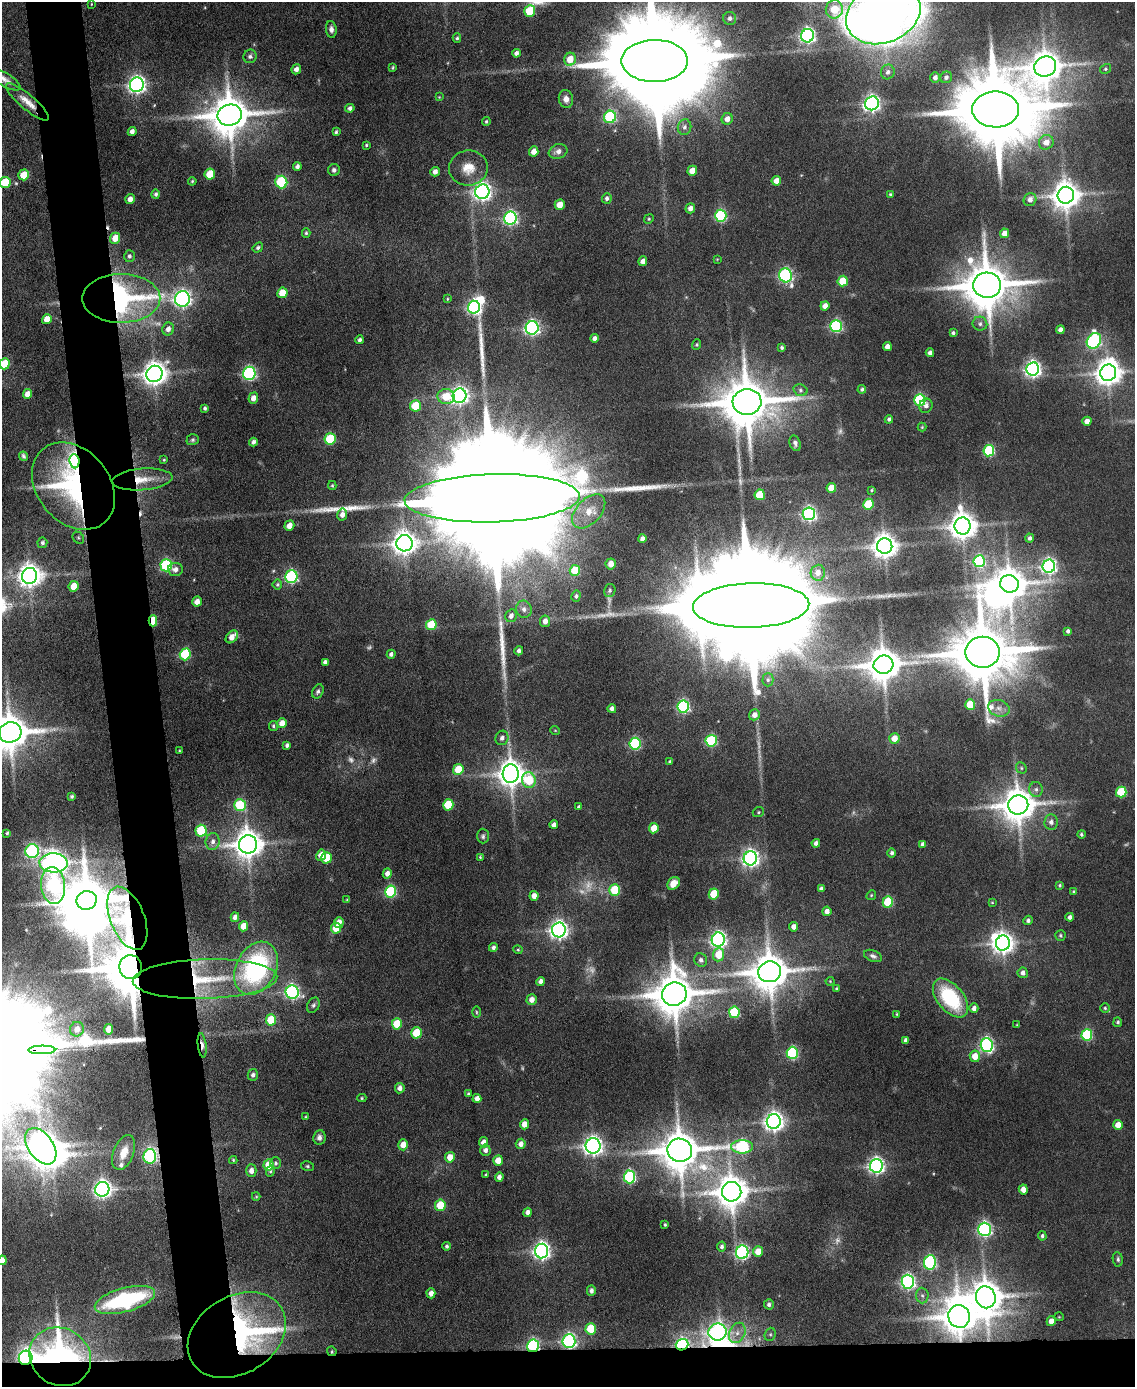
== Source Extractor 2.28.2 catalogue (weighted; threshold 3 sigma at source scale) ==
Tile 11 of 4 x 3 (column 3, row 3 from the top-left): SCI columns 2268-3400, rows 233-1617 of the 4534 x 4512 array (HDU 1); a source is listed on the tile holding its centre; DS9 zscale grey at full resolution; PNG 1137 x 1389 px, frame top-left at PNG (2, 2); each listed source drawn as its Kron ellipse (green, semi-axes under 4 px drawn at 4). Shown black and unused: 7% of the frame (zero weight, under 4 of 8 exposures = <1% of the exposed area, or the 3 px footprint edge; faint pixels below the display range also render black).
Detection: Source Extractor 2.28.2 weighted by HDU 2 'WHT'; one run over the whole footprint, this tile lists its part. Background 0.0942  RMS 0.0056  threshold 0.0228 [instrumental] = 3 sigma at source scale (4.09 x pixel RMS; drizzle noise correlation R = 1.36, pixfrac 0.8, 0.05/0.05 arcsec/px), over >= 5 px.
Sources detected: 382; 15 too faint to see at this stretch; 11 inside a brighter object's white glare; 2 cosmic-ray / hot-pixel residue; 4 long thin detections or spike segments (spike, bleed or trail) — neither listed nor drawn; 1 inside a brighter listed object's ellipse — not listed separately; the other 349 listed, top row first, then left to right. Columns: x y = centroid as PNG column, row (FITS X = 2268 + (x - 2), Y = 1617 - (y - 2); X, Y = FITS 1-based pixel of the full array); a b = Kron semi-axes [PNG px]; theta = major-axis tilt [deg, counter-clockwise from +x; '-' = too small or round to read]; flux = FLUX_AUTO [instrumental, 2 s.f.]
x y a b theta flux
91 4 3 2 - 0.38
834 9 9 8 - 14
530 11 6 5 - 23
883 14 38 29 22 1100
730 18 6 6 - 2
331 29 8 5 -85 2.4
807 36 6 6 - 170
457 38 5 4 - 0.95
516 53 4 4 - 2.2
250 56 7 6 - 1.5
570 59 6 6 - 9.3
655 61 33 21 1 20000
1045 66 11 10 - 1100
393 67 4 3 - 0.63
296 69 5 4 - 2.6
1105 69 5 4 - 0.85
888 72 7 6 - 2.2
935 77 5 5 - 2.2
946 77 6 5 - 1.7
4 79 18 6 -31 3.8
137 85 7 6 - 250
439 97 4 3 - 0.42
566 99 9 7 -76 3.2
27 102 27 7 -40 7.2
872 103 7 6 - 210
350 108 5 4 - 1.7
995 109 23 18 0 8800
230 115 12 10 14 2000
610 117 6 6 - 68
727 119 6 5 - 3.6
486 121 4 4 - 0.81
684 127 8 7 - 1.9
132 131 4 4 - 2.5
336 132 4 3 - 0.9
1046 142 7 7 - 5.3
366 145 3 3 - 0.63
534 151 5 4 - 4.7
558 151 9 7 19 2.9
297 166 4 4 - 1.9
468 168 19 17 10 11
334 170 6 6 - 1.5
692 171 5 4 - 6.8
435 172 5 4 - 2.9
210 174 5 5 - 15
24 175 5 5 - 14
192 181 4 3 - 0.57
776 181 5 4 - 4.7
5 182 5 5 - 26
281 182 6 6 - 54
482 192 7 7 - 280
156 194 5 4 - 1.3
890 194 4 3 - 0.67
1066 195 8 8 - 790
607 198 5 4 - 1.6
130 199 5 4 - 3.2
1030 200 7 6 - 3.2
560 205 5 5 - 7.1
690 208 5 4 - 2.9
721 216 6 5 - 67
510 218 6 6 - 130
649 219 5 4 - 0.7
306 233 4 4 - 0.76
1005 233 5 4 - 5.8
115 238 5 5 - 7.8
258 248 5 4 - 1.3
129 256 6 5 - 1.5
717 259 3 3 - 0.4
643 261 5 4 - 3.3
786 275 7 6 - 130
843 281 5 5 - 16
987 285 14 12 -3 2800
282 293 5 5 - 13
121 298 39 24 0 150
182 299 8 7 - 220
447 299 4 3 - 0.52
825 306 4 4 - 4
474 307 6 6 - 140
47 319 5 4 - 7.2
980 324 7 7 - 1.7
836 326 6 6 - 78
532 328 6 6 - 170
168 329 6 5 - 2.8
1060 330 4 4 - 2.4
953 333 4 4 - 1.2
595 338 4 4 - 2.5
360 340 4 3 - 1.4
1094 341 8 6 54 110
697 345 5 4 - 0.8
887 347 4 4 - 3.6
782 348 4 4 - 1
930 353 4 4 - 2
5 364 5 5 - 19
1033 369 6 6 - 210
249 373 6 6 - 110
1108 373 8 8 - 700
155 374 8 8 - 580
862 389 4 4 - 1.1
800 390 7 5 -17 1.2
27 394 5 4 - 5.2
459 396 7 7 - 230
446 397 8 7 - 14
253 398 5 4 - 3.7
920 400 6 5 - 65
747 402 14 13 - 3100
415 406 6 5 - 20
926 406 7 6 - 2.1
205 408 4 3 - 1.1
889 419 4 4 - 1.2
1087 421 4 4 - 4.1
922 427 4 4 - 0.57
330 439 6 5 - 32
193 440 6 5 - 1
253 442 4 4 - 1.8
795 443 8 5 -70 1.6
989 451 5 5 - 52
23 456 5 3 - 0.94
164 460 4 3 - 0.6
74 461 7 5 -84 110
142 479 30 11 4 11
332 485 4 4 - 0.64
73 486 48 36 -50 100
831 488 5 5 - 9.8
872 490 3 3 - 0.63
760 495 5 5 - 18
492 498 87 24 2 70000
868 504 5 5 - 22
589 511 20 12 46 8.3
809 514 6 6 - 140
342 515 6 5 - 3
289 526 5 4 - 4.8
962 526 8 8 - 730
78 538 6 5 - 0.9
1030 538 4 4 - 1.6
642 539 4 4 - 2.3
42 543 5 5 - 1.4
404 543 8 8 - 530
885 546 7 7 - 600
979 561 6 5 - 64
611 564 5 5 - 3.1
166 565 6 5 - 76
1049 566 6 6 - 160
175 569 7 6 - 2.6
575 570 5 5 - 16
818 573 8 7 - 5.2
29 576 8 7 - 530
291 577 6 6 - 89
277 584 5 5 - 0.93
1009 584 9 8 - 1200
74 586 5 5 - 10
610 590 7 6 - 1
576 596 6 4 75 1.2
197 602 5 4 - 3.9
751 606 58 22 2 42000
524 609 8 8 - 2.7
511 616 6 5 - 2.7
153 621 6 4 -90 21
545 621 6 5 - 3.3
431 625 5 5 - 23
1068 631 4 3 - 1.4
232 637 7 5 48 5.1
519 651 4 4 - 1.7
983 652 17 15 0 4800
185 654 6 5 - 39
391 654 4 4 - 1.5
325 662 4 4 - 2
883 665 10 9 - 1400
768 680 6 5 - 1.1
318 691 7 5 62 1.6
970 704 5 5 - 17
683 707 6 6 - 91
999 708 11 8 -19 3.4
612 709 4 4 - 2.4
754 715 6 5 - 3.1
282 723 5 4 - 5.2
273 726 5 4 - 0.95
555 730 5 3 - 0.44
10 732 11 10 - 1600
502 738 7 6 - 2.3
894 738 5 5 - 6.3
711 741 6 5 - 57
635 744 6 5 - 63
287 745 4 4 - 1.5
179 750 3 2 - 0.41
670 762 4 3 - 0.85
1021 768 6 5 - 0.95
458 769 5 5 - 18
511 774 9 8 - 650
529 780 8 7 - 32
1036 789 7 6 - 2
1121 792 5 5 - 31
71 796 4 3 - 1
240 805 6 6 - 35
448 805 5 5 - 26
1018 805 10 9 - 1300
579 807 4 3 - 0.99
758 812 6 5 - 0.8
1051 822 8 6 83 2.6
554 825 4 4 - 2.5
654 828 5 4 - 7.9
201 831 6 5 - 37
7 833 3 3 - 0.76
1081 834 4 4 - 1
483 836 7 6 - 1.2
213 841 8 7 - 2.7
816 843 4 4 - 1.8
248 844 9 9 - 870
923 844 4 4 - 2.2
32 851 7 7 - 110
892 853 4 4 - 1.3
321 855 6 4 63 7.2
480 857 4 4 - 0.56
326 858 5 5 - 16
750 858 7 6 - 220
53 863 14 9 -2 490
387 874 5 4 - 2.8
674 883 7 5 44 6.6
1060 885 3 3 - 0.79
53 886 18 12 -84 120
821 889 4 4 - 1.6
615 890 5 5 - 30
390 892 6 5 - 52
1074 892 4 4 - 1.1
714 894 5 5 - 18
871 895 5 4 - 0.61
534 896 5 4 - 3.8
87 900 10 9 - 3100
347 900 4 4 - 0.59
888 902 5 5 - 31
992 902 4 3 - 0.5
827 911 5 4 - 3.2
235 917 5 4 - 2.6
1070 917 4 4 - 1.9
127 918 33 17 -68 100
1028 920 5 4 - 1.6
339 923 5 4 - 4.6
244 926 5 4 - 7.6
794 927 4 4 - 3.2
336 928 5 5 - 11
559 930 7 7 - 270
1060 936 5 5 - 0.98
718 940 7 6 - 200
1003 943 7 7 - 410
493 947 4 4 - 1.5
518 950 4 4 - 0.65
719 955 7 5 84 13
873 956 9 5 -22 1.7
701 960 7 6 - 2.1
131 967 12 11 - 3700
256 968 28 20 62 90
770 972 11 10 - 1700
1023 973 5 5 - 2.5
205 979 72 20 2 45
541 981 4 4 - 2.6
830 981 4 4 - 0.48
836 988 4 3 - 0.63
292 992 7 6 - 130
674 994 12 11 - 2100
950 998 22 13 -51 41
532 1000 5 5 - 3.7
313 1005 8 6 61 1.4
974 1008 5 4 - 2.1
1105 1008 5 5 - 0.8
476 1012 6 3 -89 0.67
734 1012 6 5 - 43
897 1014 4 3 - 0.52
271 1020 5 5 - 21
1118 1022 5 4 - 0.95
397 1024 5 5 - 20
1017 1025 3 2 - 0.45
77 1029 7 7 - 5.4
109 1029 5 4 - 8.4
416 1033 5 5 - 18
1087 1035 6 5 - 51
905 1040 4 3 - 1.6
202 1045 12 3 -83 4.5
987 1045 7 6 - 140
42 1050 13 3 1 2200
792 1053 6 5 - 63
975 1056 6 5 - 7.8
253 1075 6 5 - 1.6
400 1088 5 4 - 3
468 1094 3 3 - 0.81
362 1098 4 4 - 0.69
477 1099 4 4 - 3.4
306 1117 3 3 - 0.64
774 1121 7 7 - 340
524 1124 5 4 - 5.5
1118 1125 5 4 - 7.7
319 1137 7 6 - 2.1
483 1142 5 4 - 3.6
521 1144 5 5 - 3.3
403 1145 5 5 - 5.4
41 1146 20 12 -55 960
593 1146 7 7 - 300
742 1147 11 6 1 89
485 1150 5 5 - 2.3
680 1150 12 11 - 2000
124 1152 18 10 69 9.1
150 1156 7 6 - 100
450 1157 5 5 - 6.8
233 1160 4 4 - 0.66
498 1160 5 5 - 6.5
276 1163 6 5 - 1.2
268 1165 5 5 - 11
307 1166 6 5 - 0.89
876 1166 7 6 - 210
251 1171 6 5 - 3.1
270 1171 5 4 - 0.89
486 1175 3 3 - 0.73
499 1177 4 4 - 2.5
630 1177 6 5 - 81
102 1189 7 7 - 250
1023 1189 5 4 - 4.6
732 1192 10 9 - 1200
256 1196 4 4 - 0.58
440 1205 6 5 - 20
528 1212 4 4 - 2.4
665 1225 3 3 - 0.7
985 1229 6 6 - 130
1042 1236 4 4 - 1.1
447 1246 4 4 - 1.1
722 1247 5 4 - 1.3
542 1251 7 6 - 240
742 1252 7 6 - 110
758 1252 5 5 - 9.2
1118 1259 7 5 -81 1.2
2 1260 5 4 - 4.2
930 1262 7 6 - 93
908 1282 7 6 - 150
591 1291 5 4 - 2
431 1293 5 4 - 3.4
922 1296 8 6 -85 1.8
986 1297 11 10 - 1300
125 1300 31 12 15 71
769 1304 5 5 - 1.7
959 1316 11 10 - 1400
1059 1317 5 3 - 0.4
1051 1321 5 4 - 5.1
591 1329 6 5 - 20
718 1332 9 8 - 200
737 1333 11 7 63 3.8
770 1334 7 5 69 1
237 1335 52 39 31 150
569 1341 7 6 - 130
682 1345 6 5 - 95
533 1346 6 6 - 84
332 1351 5 4 - 0.73
60 1357 32 28 -33 180
26 1358 7 7 - 150
Overlapping masked pixels (flux is a lower limit): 20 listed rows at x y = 27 102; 121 298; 74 461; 142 479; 73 486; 153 621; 127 918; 131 967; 205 979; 202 1045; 42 1050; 150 1156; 959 1316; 237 1335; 569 1341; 682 1345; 533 1346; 332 1351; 60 1357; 26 1358
Isophote crosses this tile's border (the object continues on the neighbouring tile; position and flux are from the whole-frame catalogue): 9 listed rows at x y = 834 9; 883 14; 655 61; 4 79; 5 182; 5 364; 10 732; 41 1146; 2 1260